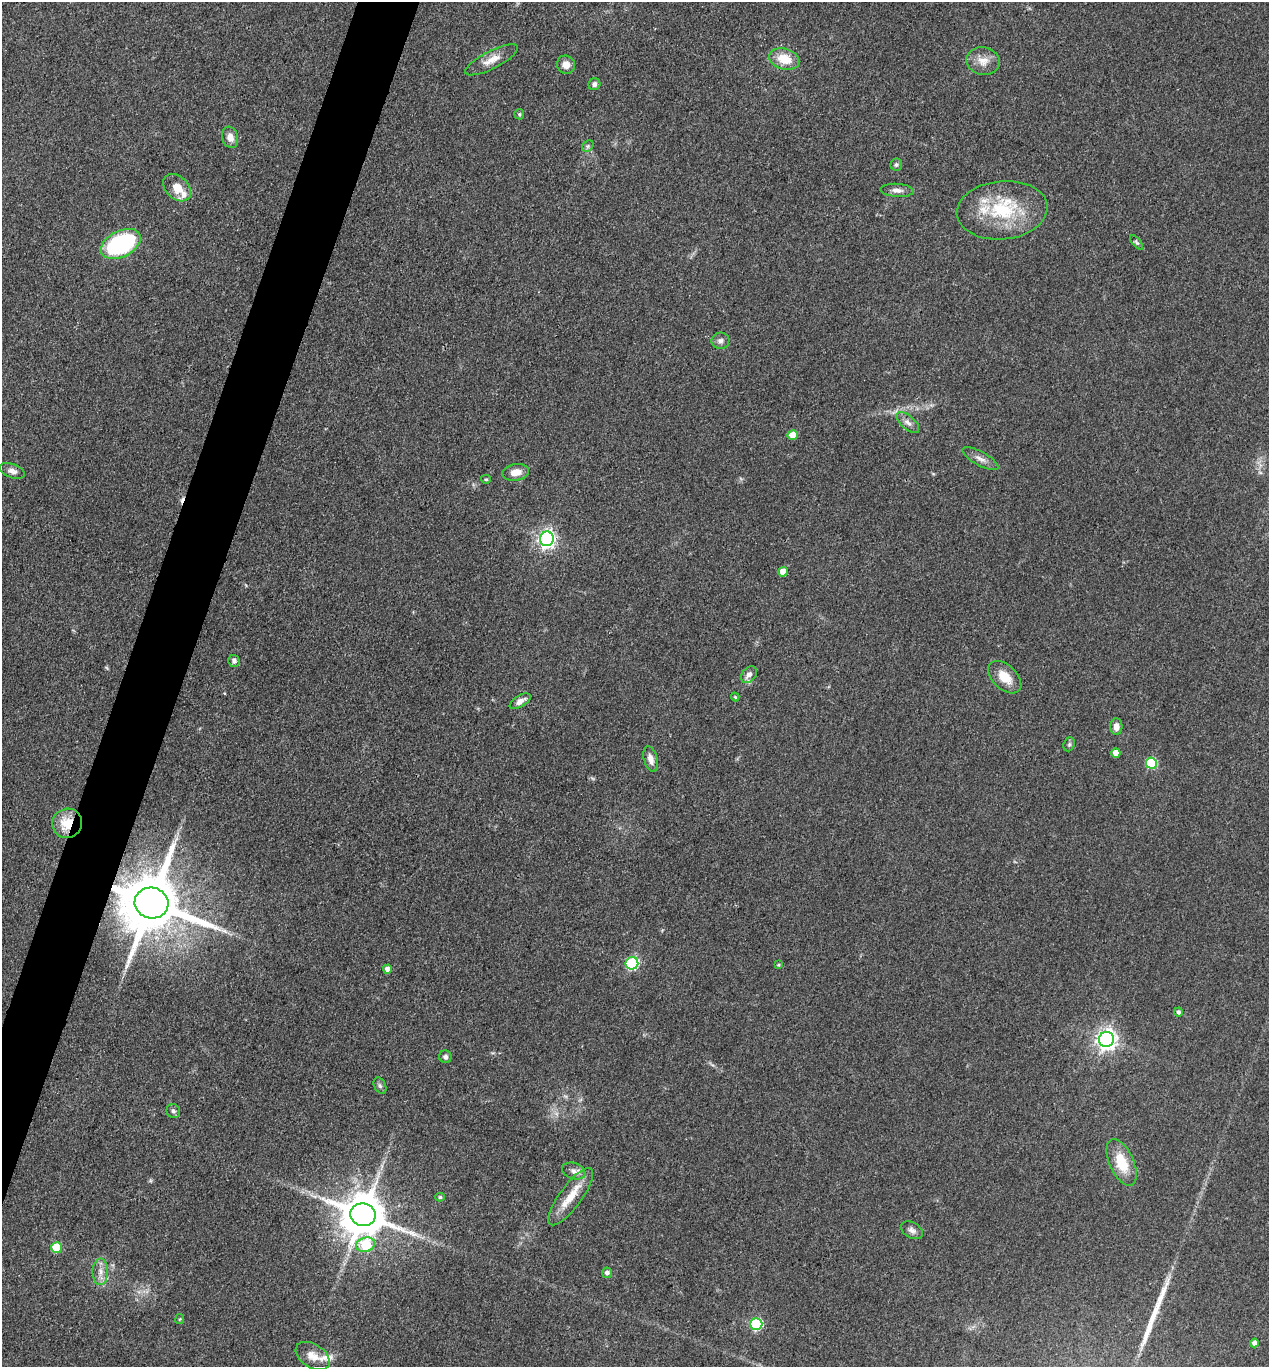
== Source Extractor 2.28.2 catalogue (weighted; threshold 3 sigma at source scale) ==
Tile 7 of 4 x 4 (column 3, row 2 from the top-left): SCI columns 2804-4070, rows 2731-4095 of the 5474 x 5460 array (HDU 1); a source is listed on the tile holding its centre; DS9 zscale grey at full resolution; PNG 1271 x 1369 px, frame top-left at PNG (2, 2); each listed source drawn as its Kron ellipse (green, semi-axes under 4 px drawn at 4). Shown black and unused: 4% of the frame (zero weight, under 3 of 4 exposures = <1% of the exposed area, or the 3 px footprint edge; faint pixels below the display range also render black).
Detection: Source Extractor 2.28.2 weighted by HDU 2 'WHT'; one run over the whole footprint, this tile lists its part. Background 0.0922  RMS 0.0059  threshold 0.0264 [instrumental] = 3 sigma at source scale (4.5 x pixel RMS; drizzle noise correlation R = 1.50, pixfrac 1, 0.05/0.05 arcsec/px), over >= 5 px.
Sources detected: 62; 1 cosmic-ray / hot-pixel residue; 2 long thin detections or spike segments (spike, bleed or trail) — neither listed nor drawn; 2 inside a brighter listed object's ellipse — not listed separately; the other 57 listed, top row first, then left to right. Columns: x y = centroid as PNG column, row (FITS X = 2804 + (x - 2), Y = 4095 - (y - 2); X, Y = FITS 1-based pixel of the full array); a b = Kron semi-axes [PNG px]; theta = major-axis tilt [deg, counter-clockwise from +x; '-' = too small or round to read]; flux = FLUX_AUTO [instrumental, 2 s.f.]
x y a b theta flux
784 59 15 10 -17 12
492 60 29 9 27 7.4
983 61 17 14 -11 7.1
566 65 9 8 - 4.3
594 84 6 5 - 2.1
519 114 5 5 - 0.8
230 137 11 8 -74 4.1
588 146 6 5 - 1.2
896 165 6 6 - 1.4
177 188 16 11 -45 8.1
897 190 16 6 -4 3.4
1002 210 45 29 6 43
1137 242 9 4 -50 1.1
121 244 21 13 27 73
720 341 9 8 - 2.3
908 422 14 6 -41 3.1
793 435 5 5 - 9.5
980 459 20 7 -29 3.8
12 471 13 7 -21 2.9
516 472 13 8 9 6
486 479 5 4 - 0.75
547 539 7 7 - 210
783 572 5 5 - 6.9
234 661 6 5 - 1.9
749 675 9 7 49 3.7
1005 677 20 12 -44 10
735 697 4 4 - 0.73
520 701 11 5 30 3.5
1116 726 8 6 86 4.1
1069 744 7 5 69 1.2
1116 753 5 4 - 5.5
651 759 13 6 -75 3.7
1151 763 5 5 - 37
67 823 15 14 - 15
152 903 17 15 -13 5400
632 963 6 6 - 62
778 965 4 3 - 0.51
387 969 4 4 - 2.6
1178 1012 4 4 - 1.6
1106 1039 7 7 - 340
445 1057 6 6 - 1.7
380 1086 9 5 -63 1.4
173 1111 7 6 - 1.6
1122 1163 25 12 -66 17
574 1171 12 7 -21 3.1
440 1197 4 4 - 0.97
571 1197 35 11 54 13
363 1215 13 11 -16 2500
912 1230 12 7 -30 2.7
366 1245 9 7 17 34
57 1248 5 5 - 23
100 1272 13 8 88 4.6
607 1273 5 5 - 2.3
180 1319 5 4 - 0.64
756 1324 6 6 - 57
1254 1343 4 4 - 2.1
313 1356 19 12 -33 6.5
Overlapping masked pixels (flux is a lower limit): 2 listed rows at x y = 67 823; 152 903